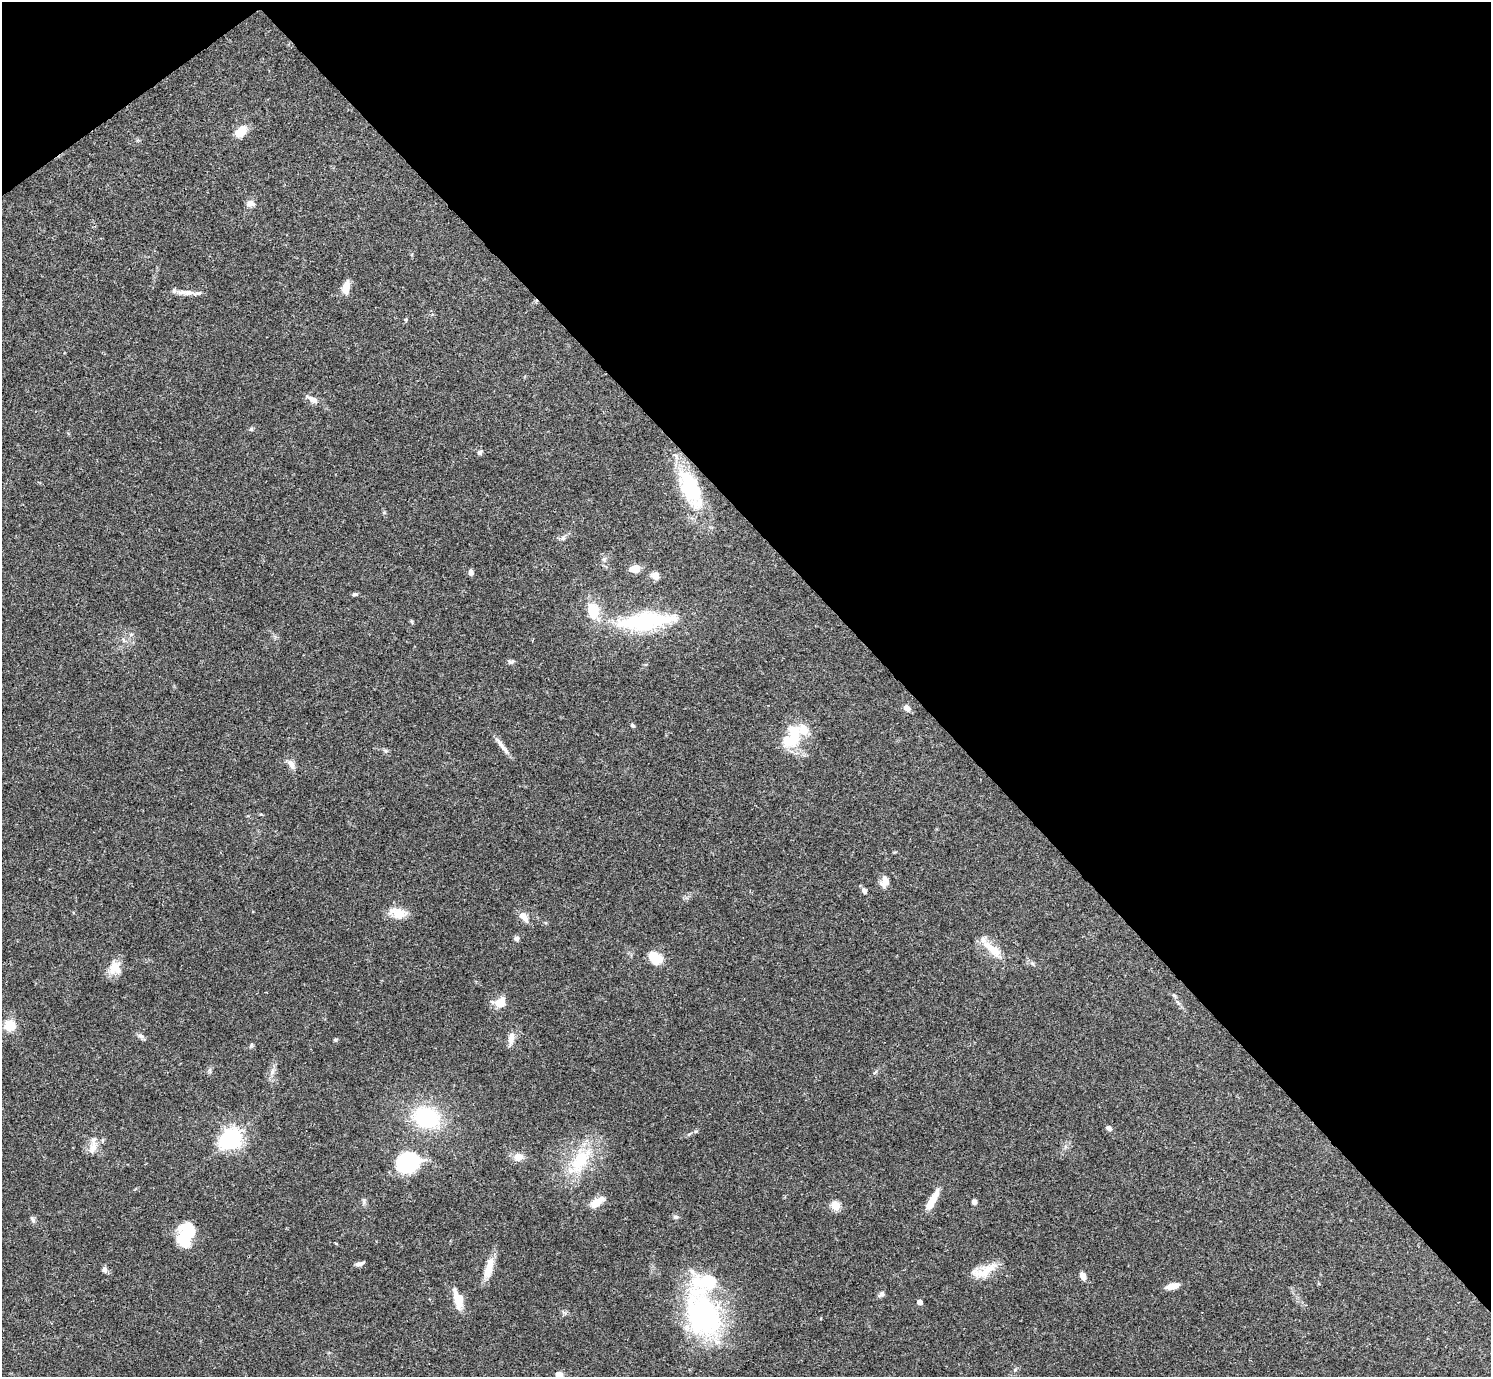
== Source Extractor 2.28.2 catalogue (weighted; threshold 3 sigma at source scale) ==
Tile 3 of 4 x 4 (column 3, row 1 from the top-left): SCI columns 2980-4468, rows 4285-5659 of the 5962 x 5959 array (HDU 1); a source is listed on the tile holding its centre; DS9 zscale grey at full resolution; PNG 1493 x 1379 px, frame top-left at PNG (2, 2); no overlay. Shown black and unused: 41% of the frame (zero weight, under 3 of 4 exposures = <1% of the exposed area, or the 3 px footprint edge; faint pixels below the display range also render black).
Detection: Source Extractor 2.28.2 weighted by HDU 2 'WHT'; one run over the whole footprint, this tile lists its part. Background 0.0412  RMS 0.0026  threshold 0.0119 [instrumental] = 3 sigma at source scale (4.5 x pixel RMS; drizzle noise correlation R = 1.50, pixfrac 1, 0.05/0.05 arcsec/px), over >= 5 px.
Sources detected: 78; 4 inside a brighter object's white glare — not listed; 3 inside a brighter listed object's ellipse — not listed separately; the other 71 listed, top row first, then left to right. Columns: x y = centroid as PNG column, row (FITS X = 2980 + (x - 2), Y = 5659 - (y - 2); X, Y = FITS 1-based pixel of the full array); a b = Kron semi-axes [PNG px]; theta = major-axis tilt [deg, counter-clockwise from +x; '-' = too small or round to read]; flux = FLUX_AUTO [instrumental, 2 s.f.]
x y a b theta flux
241 131 12 8 44 5.2
251 203 10 8 14 1.4
346 288 13 7 77 3.7
187 292 30 6 -5 2.3
406 319 5 4 - 0.32
312 399 20 7 -27 1.9
251 429 6 5 - 0.43
479 453 6 6 - 0.75
690 488 48 20 -66 21
563 538 7 6 - 0.73
604 559 7 6 - 0.73
635 568 7 6 - 5.7
471 572 7 6 - 0.91
655 576 10 8 -32 1.5
355 594 7 4 10 0.52
593 611 18 13 -77 7
646 620 67 20 6 29
411 621 6 4 -71 0.33
131 635 7 4 1 0.47
124 640 7 5 -61 0.59
511 662 9 5 0 0.61
907 708 8 6 -41 1.5
632 725 5 4 - 0.46
792 738 31 19 60 11
502 746 30 5 -52 1.9
385 750 7 4 -20 0.47
291 764 15 7 -66 1.6
885 881 12 9 81 2.6
864 891 7 6 - 0.97
398 913 22 12 -11 4.3
523 916 12 7 -47 2.5
516 939 6 6 - 0.87
992 949 33 10 -41 5.4
655 958 14 10 -36 5.9
115 968 18 16 73 3.9
500 1002 13 10 15 4
1178 1003 11 4 -56 0.82
10 1026 11 11 - 4.9
141 1036 10 6 -31 0.9
511 1038 18 7 84 2
335 1040 5 4 - 0.41
251 1045 7 5 76 0.44
210 1070 9 4 -81 0.52
272 1072 12 6 66 1.4
426 1117 28 20 -22 23
1109 1128 7 5 -34 0.9
696 1131 6 4 18 0.4
232 1137 7 6 - 150
93 1147 21 10 73 2.8
519 1157 13 11 14 2.3
580 1161 46 22 61 15
407 1164 27 22 6 18
933 1198 21 8 59 4.5
364 1201 10 5 -89 0.69
597 1202 17 8 35 3.7
974 1202 5 4 - 1.2
835 1206 5 5 - 14
676 1217 8 6 0 0.61
33 1220 10 6 -61 0.67
185 1235 28 13 83 11
360 1264 12 4 17 0.85
489 1268 27 9 74 4.3
104 1270 7 6 - 0.94
984 1272 34 12 27 5.6
1083 1276 8 5 -67 2
1172 1286 16 6 15 2.2
881 1294 8 5 37 0.98
458 1299 22 10 -74 5
920 1302 4 4 - 2.1
703 1315 58 41 -67 50
559 1376 8 7 - 2
Overlapping masked pixels (flux is a lower limit): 1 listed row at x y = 690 488
Isophote crosses this tile's border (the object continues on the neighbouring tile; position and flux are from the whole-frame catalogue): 1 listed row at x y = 559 1376
Unlisted compact peaks at least as high as the median listed source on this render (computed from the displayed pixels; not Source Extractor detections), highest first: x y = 1032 963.